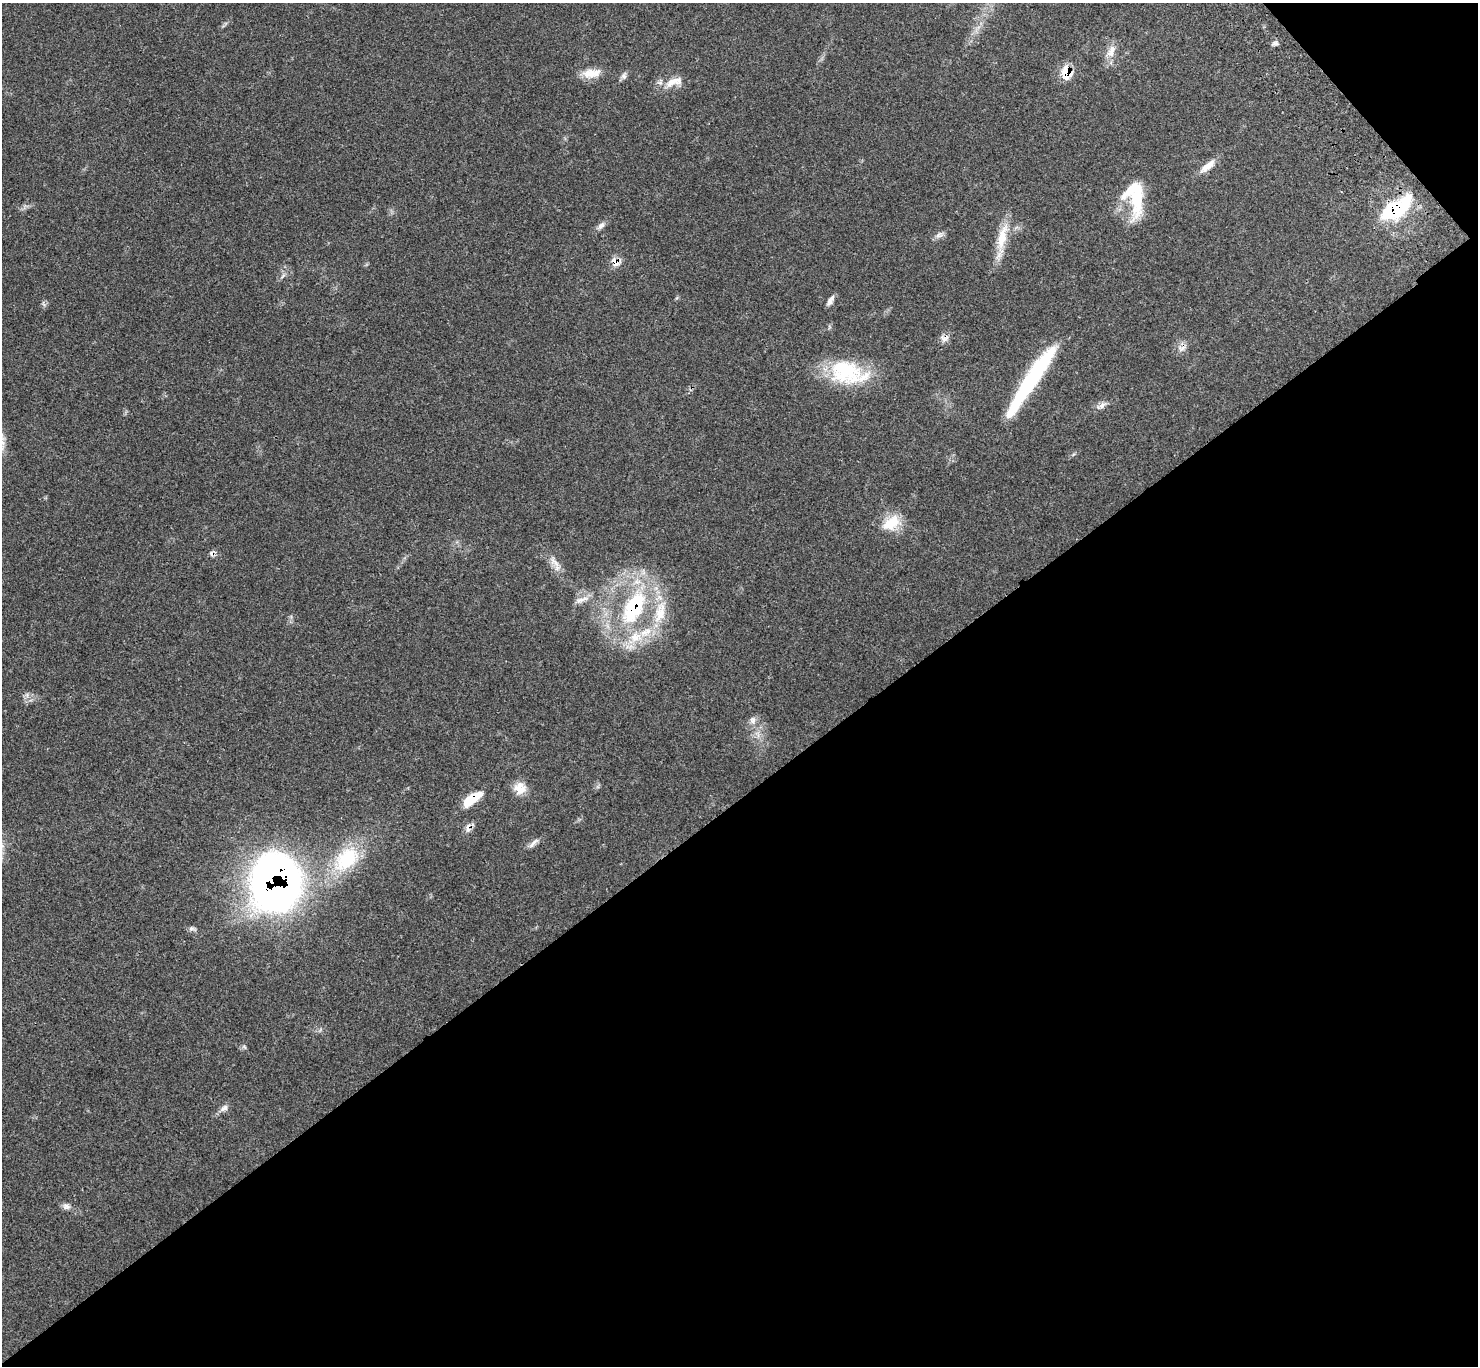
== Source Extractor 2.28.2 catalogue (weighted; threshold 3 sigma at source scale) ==
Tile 12 of 4 x 4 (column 4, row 3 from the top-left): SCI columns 4524-5999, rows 1606-2969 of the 6102 x 6074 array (HDU 1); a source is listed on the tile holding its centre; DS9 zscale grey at full resolution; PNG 1480 x 1368 px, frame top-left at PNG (2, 3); no overlay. Shown black and unused: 43% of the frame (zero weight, under 3 of 4 exposures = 6% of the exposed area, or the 3 px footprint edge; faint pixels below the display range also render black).
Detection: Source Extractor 2.28.2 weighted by HDU 2 'WHT'; one run over the whole footprint, this tile lists its part. Background 0.0683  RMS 0.0056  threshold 0.025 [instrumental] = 3 sigma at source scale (4.5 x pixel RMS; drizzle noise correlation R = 1.50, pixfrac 1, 0.05/0.05 arcsec/px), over >= 5 px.
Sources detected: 44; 2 inside a brighter object's white glare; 1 cosmic-ray / hot-pixel residue — not listed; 5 inside a brighter listed object's ellipse — not listed separately; the other 36 listed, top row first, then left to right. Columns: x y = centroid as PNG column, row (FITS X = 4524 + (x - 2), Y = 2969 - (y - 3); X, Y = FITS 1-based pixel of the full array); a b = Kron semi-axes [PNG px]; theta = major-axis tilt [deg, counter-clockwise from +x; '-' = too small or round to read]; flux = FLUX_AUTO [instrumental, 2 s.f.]
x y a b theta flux
1275 43 9 6 0 1.4
1111 51 20 10 67 5.6
1066 72 18 13 -87 9.4
591 73 24 11 3 8.6
624 76 11 7 74 1.9
671 82 20 13 31 7.9
1207 166 25 8 40 5.9
1137 197 54 15 86 22
1398 208 38 20 38 37
601 226 13 7 43 2.4
939 235 12 7 35 2.5
1002 240 52 10 79 14
616 262 16 12 -26 4.5
283 276 9 3 45 1.1
830 300 13 5 58 2.5
944 338 12 9 -14 2.7
1182 348 13 6 30 2.8
846 371 43 30 -13 40
1032 379 82 12 56 64
1102 405 11 6 41 2.4
2 443 12 8 48 3.5
891 523 27 17 34 14
554 562 19 8 -42 4.8
581 600 22 7 20 4.2
634 608 58 28 63 71
753 720 11 8 -88 2.8
520 788 16 15 - 7.6
472 799 21 8 36 16
468 828 13 7 85 3
533 843 19 5 48 2.4
347 859 42 26 43 37
274 882 41 34 -88 450
192 928 9 6 -5 1.5
244 1046 7 4 -58 0.85
224 1108 13 7 30 2.7
66 1206 11 8 -16 2.4
Overlapping masked pixels (flux is a lower limit): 8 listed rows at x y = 1066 72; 1398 208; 616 262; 944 338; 634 608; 472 799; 468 828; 274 882
Isophote crosses this tile's border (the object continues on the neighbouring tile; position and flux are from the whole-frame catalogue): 1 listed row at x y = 2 443